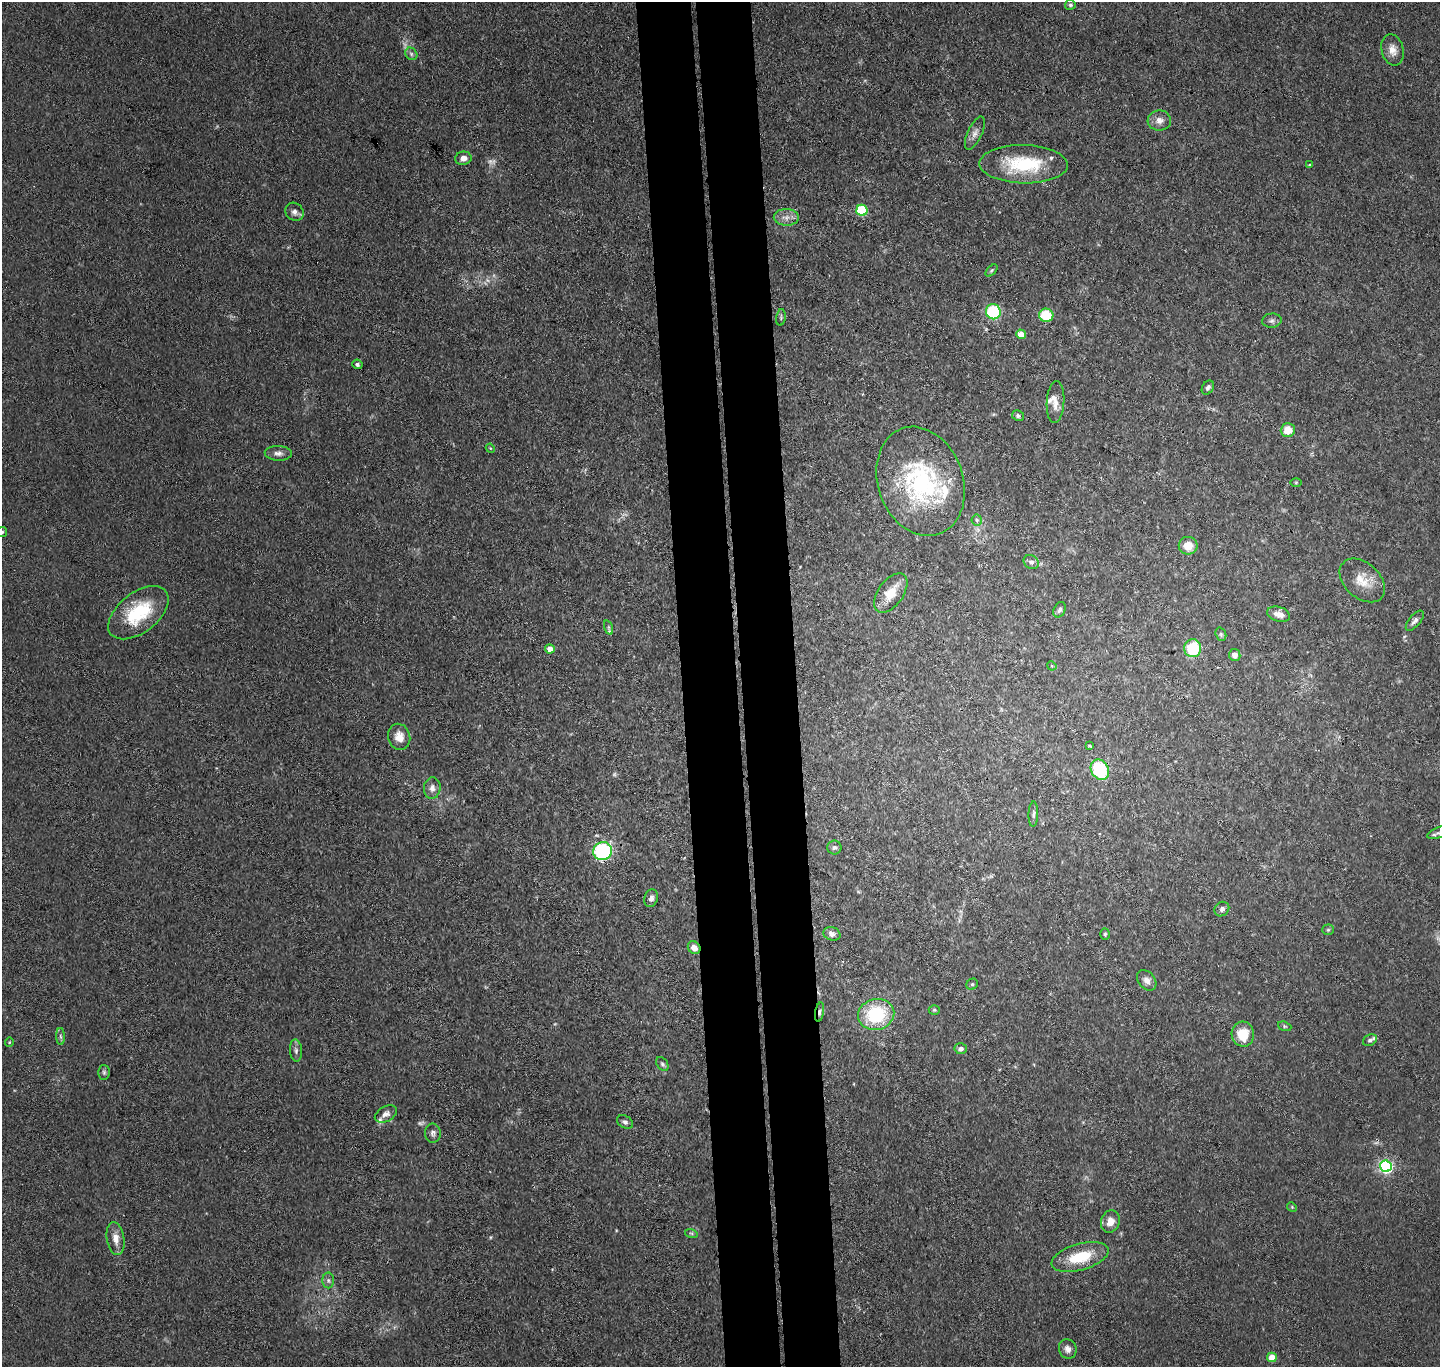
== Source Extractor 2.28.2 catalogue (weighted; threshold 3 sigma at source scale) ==
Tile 5 of 3 x 3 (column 2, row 2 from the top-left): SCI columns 1494-2931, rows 1491-2855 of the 4423 x 4346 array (HDU 1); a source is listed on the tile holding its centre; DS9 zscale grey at full resolution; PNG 1442 x 1369 px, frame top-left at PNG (2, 2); each listed source drawn as its Kron ellipse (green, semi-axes under 4 px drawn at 4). Shown black and unused: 8% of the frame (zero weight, under 3 of 4 exposures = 5% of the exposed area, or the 3 px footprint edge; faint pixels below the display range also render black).
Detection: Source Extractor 2.28.2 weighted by HDU 2 'WHT'; one run over the whole footprint, this tile lists its part. Background 0.0905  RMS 0.0073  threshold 0.0327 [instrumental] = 3 sigma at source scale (4.5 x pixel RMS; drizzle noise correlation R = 1.50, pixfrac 1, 0.05/0.05 arcsec/px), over >= 5 px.
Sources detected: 93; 6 too faint to see at this stretch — neither listed nor drawn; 5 inside a brighter listed object's ellipse — not listed separately; the other 82 listed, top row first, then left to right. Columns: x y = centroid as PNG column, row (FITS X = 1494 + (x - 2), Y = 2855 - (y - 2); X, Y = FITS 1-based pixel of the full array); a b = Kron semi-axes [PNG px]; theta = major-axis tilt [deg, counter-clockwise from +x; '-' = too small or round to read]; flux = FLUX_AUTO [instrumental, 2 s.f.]
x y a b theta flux
1070 5 5 5 - 1.3
1392 50 16 11 -76 7.2
411 54 7 5 -47 1.9
1159 120 12 10 -2 5.4
975 133 18 7 65 4.1
463 158 8 6 9 4.7
1024 164 44 19 -1 46
1310 165 3 3 - 0.73
862 210 6 5 - 56
294 212 10 8 -44 3.7
786 217 12 8 -1 5.3
991 270 7 4 46 1.1
993 312 7 7 - 48
1046 315 7 6 - 25
781 317 8 4 82 1.2
1272 321 10 7 5 2.5
1021 334 5 4 - 8.6
357 364 5 5 - 1.6
1208 387 8 5 59 1.9
1056 402 21 8 86 6.6
1018 415 6 5 - 1.8
1288 430 7 7 - 11
490 448 5 3 - 0.75
278 453 13 7 -2 3.8
921 481 56 42 -70 110
1296 483 5 4 - 0.83
977 520 5 5 - 1.4
2 532 5 5 - 1.1
1188 546 9 9 - 11
1031 562 8 6 -33 2.4
1362 580 26 17 -42 15
891 593 22 12 54 14
1060 610 8 5 64 2.1
138 613 35 20 38 45
1279 614 12 7 -17 6.1
1415 621 12 5 50 3
609 627 7 4 -72 1.4
1221 634 7 5 -70 1.4
1193 648 9 8 - 33
550 649 5 4 - 7
1235 655 6 5 - 3.9
1052 666 5 3 - 0.68
399 737 13 11 -75 8.2
1089 745 3 2 - 0.81
1100 770 10 8 -57 56
432 788 11 8 84 4.2
1033 814 12 4 88 2.1
1439 832 12 5 20 2.3
834 848 7 7 - 1.8
603 851 9 9 - 88
651 898 9 6 72 3
1222 909 8 6 42 2.4
1328 930 6 5 - 1.2
832 934 8 6 -17 3.8
1105 934 5 4 - 1.1
694 948 7 6 - 5.3
1147 980 11 8 -50 4.3
972 984 6 5 - 1.3
934 1010 5 4 - 1
820 1012 10 4 80 2.4
876 1014 18 15 13 50
1285 1026 7 4 -20 1.1
1243 1034 12 11 - 18
60 1036 8 4 -88 1.6
1370 1040 7 5 27 1.6
9 1042 5 4 - 0.72
961 1049 6 5 - 3.1
296 1050 11 6 -85 2.5
662 1064 8 5 -54 1.6
104 1072 7 5 -89 1.6
386 1114 12 7 28 3.7
625 1122 8 6 -32 2.2
433 1133 9 8 - 2.7
1386 1166 6 5 - 150
1292 1207 5 4 - 0.95
1110 1221 11 9 72 7.3
691 1233 6 4 -18 1.1
116 1239 17 8 -81 7.3
1080 1257 29 13 16 28
328 1280 8 6 -90 2
1068 1349 10 8 -65 3.9
1272 1357 5 5 - 15
Overlapping masked pixels (flux is a lower limit): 4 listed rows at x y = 1100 770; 603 851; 694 948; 820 1012
Isophote crosses this tile's border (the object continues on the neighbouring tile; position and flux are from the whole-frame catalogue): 2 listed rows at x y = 2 532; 1439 832